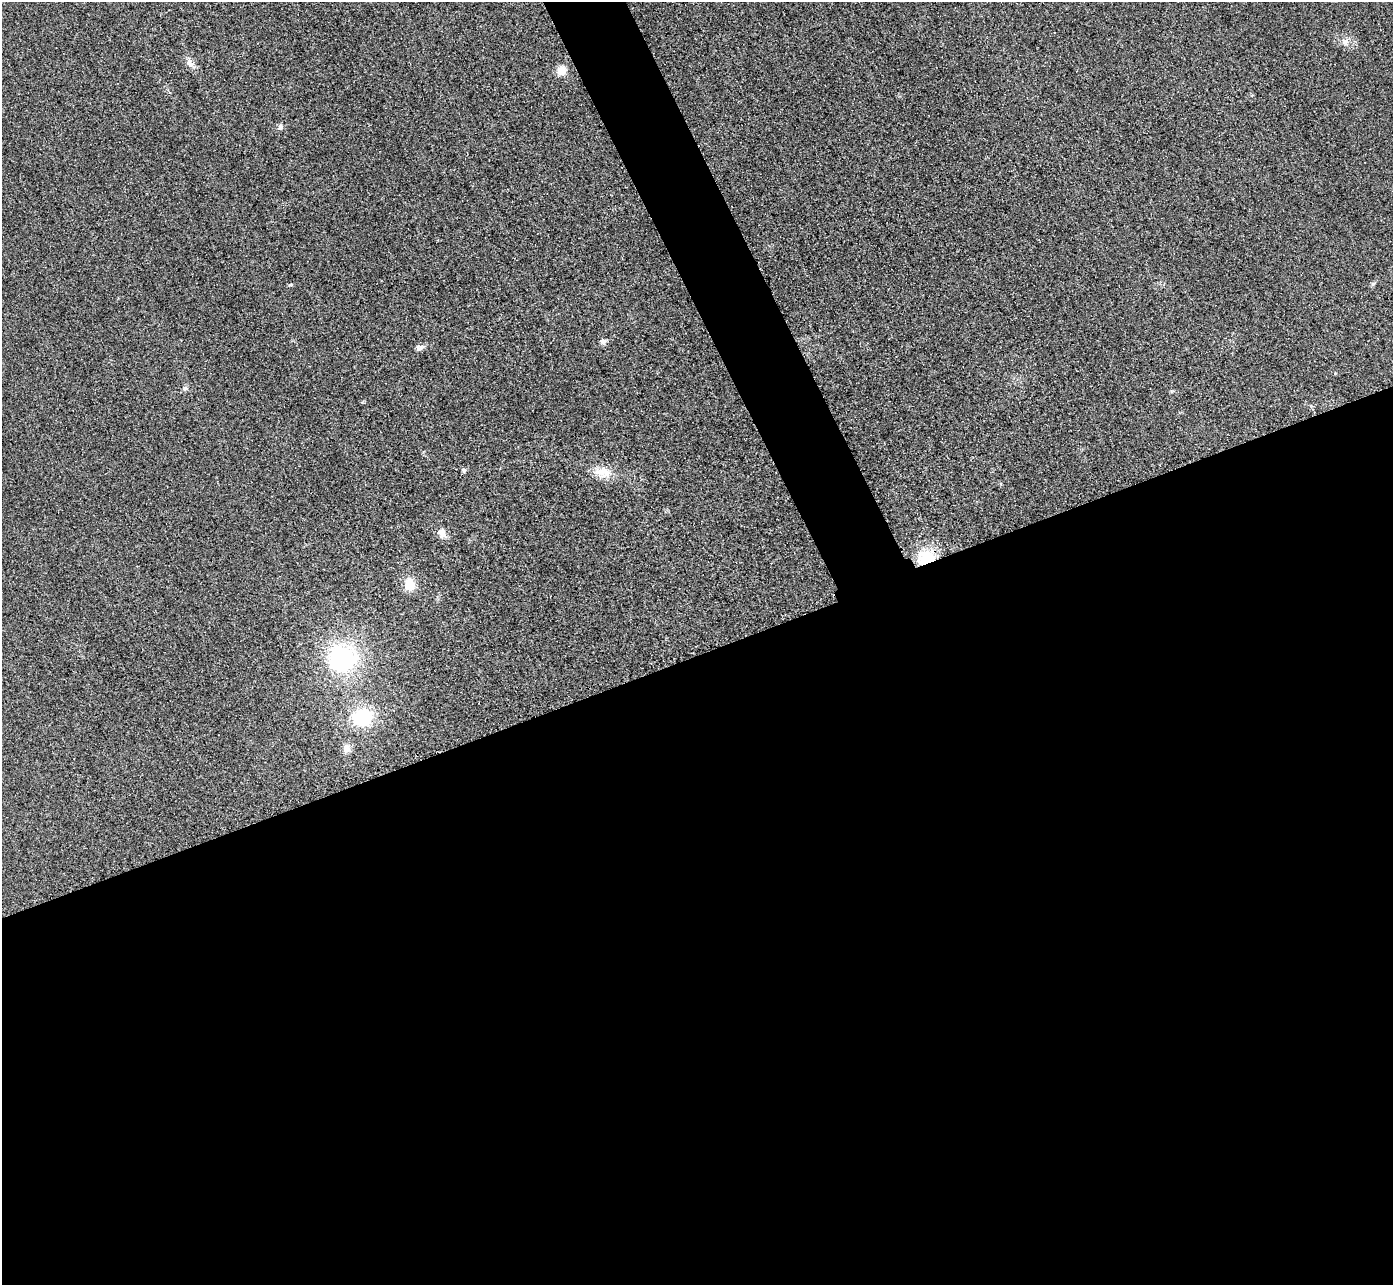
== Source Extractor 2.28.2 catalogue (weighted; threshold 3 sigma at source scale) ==
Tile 15 of 4 x 4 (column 3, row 4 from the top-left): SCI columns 2813-4203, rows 307-1589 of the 5626 x 5614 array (HDU 1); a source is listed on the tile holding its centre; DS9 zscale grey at full resolution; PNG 1395 x 1287 px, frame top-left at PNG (2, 2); no overlay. Shown black and unused: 52% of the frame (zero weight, under 3 of 4 exposures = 3% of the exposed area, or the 3 px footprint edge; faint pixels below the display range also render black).
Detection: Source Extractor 2.28.2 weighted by HDU 2 'WHT'; one run over the whole footprint, this tile lists its part. Background 0.0828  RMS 0.017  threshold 0.0787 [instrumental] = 3 sigma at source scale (4.5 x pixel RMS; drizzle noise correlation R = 1.50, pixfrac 1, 0.05/0.05 arcsec/px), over >= 5 px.
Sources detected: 17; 1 inside a brighter object's white glare — not listed; the other 16 listed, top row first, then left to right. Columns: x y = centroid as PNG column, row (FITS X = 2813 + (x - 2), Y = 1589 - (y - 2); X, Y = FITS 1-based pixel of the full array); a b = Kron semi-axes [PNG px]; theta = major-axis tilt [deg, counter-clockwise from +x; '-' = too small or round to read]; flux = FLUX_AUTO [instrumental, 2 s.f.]
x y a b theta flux
1345 41 9 7 -26 7.6
190 64 12 8 -47 10
561 71 10 9 - 19
280 127 8 6 73 4.9
1373 284 7 5 18 3.1
603 342 8 7 - 6.1
420 348 11 7 20 6.4
185 389 8 5 48 4.4
464 470 6 6 - 3.7
603 472 25 13 -9 28
441 533 13 10 -72 12
927 558 17 13 19 74
409 585 13 11 -81 32
343 657 29 25 -26 210
362 717 21 16 16 87
346 748 9 8 - 12
Overlapping masked pixels (flux is a lower limit): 1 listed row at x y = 927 558